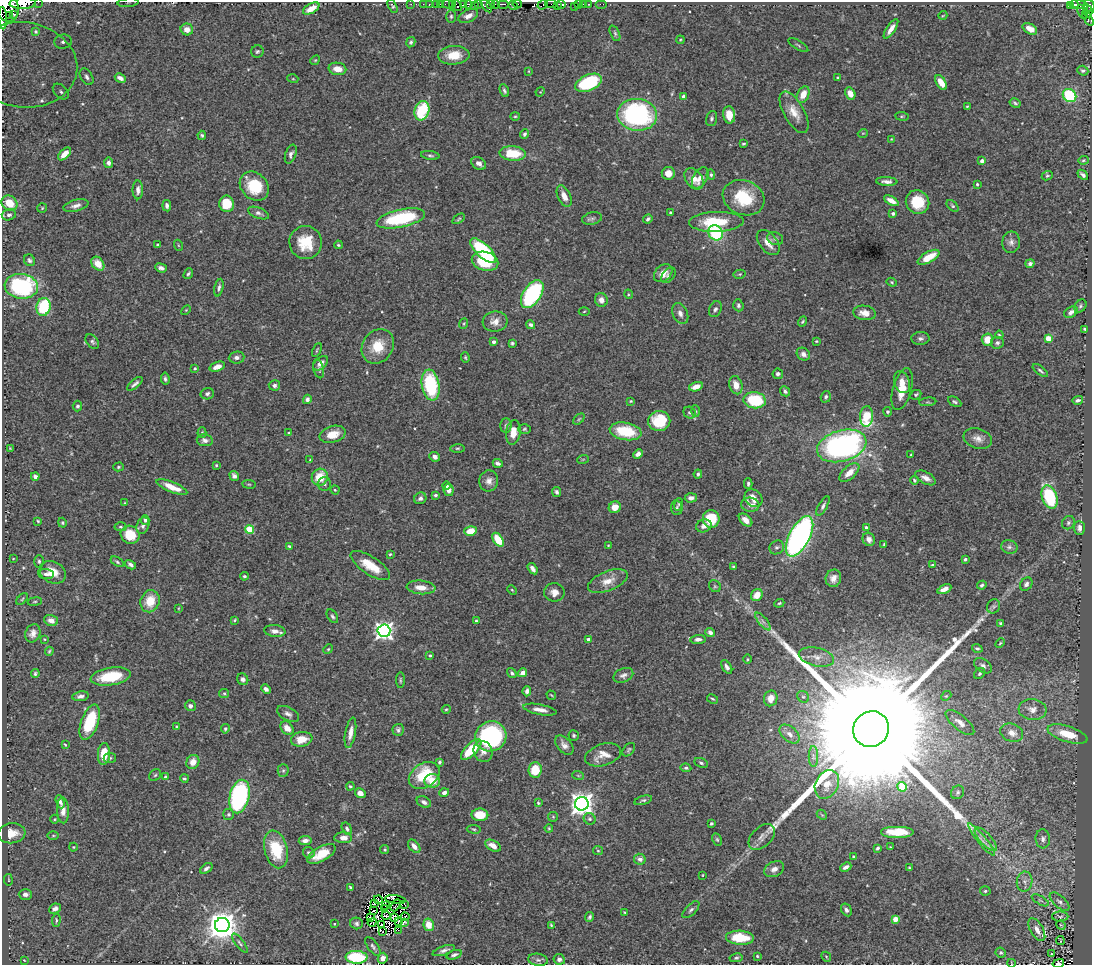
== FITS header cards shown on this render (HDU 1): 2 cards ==
NAXIS1  =                 1090
NAXIS2  =                  963

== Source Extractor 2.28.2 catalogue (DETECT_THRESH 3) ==
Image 1090 x 963 px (HDU 1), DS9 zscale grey, 1 PNG px = 1 image px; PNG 1094 x 967 px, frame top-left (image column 1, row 963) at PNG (2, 2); each listed source drawn as its Kron ellipse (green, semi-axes under 4 px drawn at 4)
Background 0.382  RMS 0.013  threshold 0.0397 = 3 sigma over >= 5 px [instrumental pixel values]
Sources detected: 506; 11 with non-positive FLUX_AUTO (blend fragments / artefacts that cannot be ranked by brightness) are neither listed nor drawn; the other 495 listed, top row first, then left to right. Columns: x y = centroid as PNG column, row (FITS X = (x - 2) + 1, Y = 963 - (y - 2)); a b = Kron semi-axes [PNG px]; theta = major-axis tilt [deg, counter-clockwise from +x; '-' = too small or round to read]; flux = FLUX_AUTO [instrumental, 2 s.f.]
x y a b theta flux
38 2 2 2 - 48
23 3 13 5 3 5200
128 3 10 4 5 2.1
411 4 2 2 - 8.9
423 4 2 2 - 10
429 4 2 2 - 11
436 4 2 2 - 11
440 4 2 2 - 13
448 4 6 3 -1 52
468 4 3 3 - 160
496 4 4 2 - 110
503 4 6 2 0 210
517 4 5 3 - 210
551 4 6 2 0 35
561 4 4 3 - 420
578 4 3 2 - 31
583 4 2 2 - 5.8
589 4 3 2 - 18
601 4 6 2 0 12
1079 4 9 3 -16 130
452 5 4 3 - 100
463 5 3 3 - 310
474 5 2 2 - 6
478 5 3 2 - 22
491 5 4 3 - 34
542 5 5 3 - 36
1074 5 4 3 - 140
392 6 7 4 -62 1.3
457 6 6 3 -54 580
486 6 8 4 -53 190
513 6 4 3 - 180
557 6 3 2 - 160
574 6 2 2 - 15
1071 6 3 3 - 59
1089 6 6 5 - 560
6 7 15 12 -64 5300
311 9 9 4 29 10
1088 11 7 3 -78 150
1082 12 7 3 -65 45
14 14 3 3 - 310
943 15 4 3 - 0.71
10 16 4 3 - 580
451 16 6 5 - 1.7
468 16 10 6 24 5.8
3 18 11 4 -87 1200
1088 18 9 3 -60 110
187 29 6 6 - 5.9
891 29 11 4 56 6
1030 29 8 5 -30 7.2
36 32 2 2 - 0.63
615 33 8 4 -65 1.7
680 40 4 3 - 0.83
63 42 9 7 14 4.5
411 42 5 4 - 1.8
798 45 11 2 -31 1.3
257 51 6 6 - 1.7
454 55 15 9 4 16
315 60 5 4 - 1
24 65 54 42 -8 200
338 69 9 6 -8 9.3
529 71 3 2 - 0.57
1083 71 6 4 -20 1.6
86 77 9 6 -59 3.6
120 78 5 3 - 3.2
838 78 3 3 - 1.3
293 79 5 3 - 0.93
941 82 8 5 -58 11
589 83 14 8 23 69
504 91 7 4 -69 1.9
61 92 9 6 -43 3.6
540 92 5 3 - 0.71
850 93 6 5 - 8.9
803 95 9 5 65 11
683 96 4 3 - 2
1069 96 7 6 - 67
1015 103 6 3 -31 1.5
967 106 3 2 - 0.78
422 111 10 7 72 47
794 112 23 10 -60 12
637 115 20 16 -8 140
729 115 9 6 -82 14
515 116 5 4 - 1.1
902 116 7 3 -7 1.1
711 119 8 5 73 2
863 133 5 3 - 0.7
524 134 5 4 - 1.9
202 135 4 4 - 1.5
891 139 3 3 - 0.64
743 144 3 2 - 1.1
513 153 13 7 -4 26
65 154 8 4 45 7.3
291 154 10 5 71 2.9
430 155 9 4 -8 1.9
1083 160 5 4 - 1.2
982 161 3 3 - 4.9
109 163 5 4 - 3.2
479 163 8 6 -34 4.4
668 173 6 6 - 6.9
711 175 5 4 - 1.4
1083 175 6 3 -41 2.6
1047 176 5 4 - 1.3
700 178 11 7 60 5.8
694 179 12 8 -54 9.4
887 181 11 4 -4 4
977 184 3 3 - 1
254 186 16 13 -45 33
138 190 9 5 -89 3.8
564 196 11 6 -65 6.5
744 198 21 17 -21 37
891 201 8 4 -30 7.7
917 202 12 11 - 30
9 203 8 7 - 17
227 204 8 7 - 26
76 206 13 5 15 4.5
167 206 6 4 -83 2.9
952 206 7 4 -45 1.4
42 208 5 5 - 1
258 213 11 5 -20 3
670 213 3 3 - 1.7
893 213 3 3 - 2.9
9 215 7 5 14 2.4
401 218 24 9 12 67
592 218 10 6 13 2.4
459 219 7 3 34 1.2
648 219 5 3 - 1.8
716 222 27 10 2 34
716 233 8 7 - 63
775 239 8 6 -23 2.6
1011 242 11 8 87 4.2
306 243 16 16 - 26
768 243 14 8 -51 8.8
158 245 3 3 - 1.7
178 245 6 3 -71 0.84
338 245 4 3 - 1.2
483 251 16 6 -43 85
928 257 12 5 29 20
29 260 6 5 - 2
485 261 13 9 -15 38
1030 263 5 4 - 2.6
98 264 8 5 -51 11
161 268 6 4 -21 3.3
663 273 10 7 42 7.4
188 274 6 4 50 1.5
740 274 6 4 11 1.2
668 275 9 6 48 2.6
892 282 5 4 - 1.1
21 286 17 12 -8 120
219 288 9 4 77 2.2
532 294 16 9 57 110
628 294 5 3 - 0.83
601 300 7 6 - 4.6
738 305 6 5 - 1.9
1080 306 7 5 50 1.7
43 307 9 7 80 58
715 309 8 6 65 2.5
186 310 6 3 45 0.95
584 311 5 3 - 0.82
1071 312 7 5 31 2.9
865 313 11 7 -9 8.7
680 314 11 7 -64 4.5
495 322 12 10 6 8
802 322 5 3 - 1.2
464 324 5 3 - 0.97
531 325 4 4 - 2.4
1084 329 3 2 - 0.92
999 335 4 3 - 1
920 338 9 6 2 2.9
1048 338 4 4 - 20
987 340 6 6 - 13
816 341 3 3 - 0.92
92 342 8 5 -51 2.1
493 342 3 3 - 3.5
512 343 3 3 - 1.4
997 343 6 6 - 2.3
378 346 18 15 55 21
317 350 7 2 65 1
803 354 7 6 - 3.6
237 357 8 6 6 3.2
465 357 5 4 - 1.2
321 363 9 5 44 5
217 367 8 4 20 5.9
195 368 3 3 - 1.1
319 369 9 5 -76 2.2
1040 371 9 3 -38 1.7
778 374 5 5 - 2.2
165 379 6 3 -84 1.8
902 382 11 7 -69 7.1
135 384 9 3 40 2.7
274 385 5 5 - 2.5
430 385 15 8 -81 67
736 385 9 6 -72 9.2
696 387 7 4 17 7.3
902 389 21 9 74 16
785 391 5 4 - 2.2
207 394 7 5 14 2.4
916 395 6 4 28 1.3
826 397 6 5 - 1.8
307 399 5 4 - 2.9
755 400 11 8 -8 48
1078 400 5 4 - 2.2
631 401 3 3 - 0.86
928 402 8 3 5 1.4
955 402 7 4 -29 1.6
77 406 5 5 - 1.8
695 411 5 4 - 1.1
888 412 5 4 - 1.7
690 413 6 5 - 1.9
867 416 10 6 87 48
579 419 6 4 45 1.2
659 421 11 10 - 35
506 425 7 5 88 2.1
524 429 6 5 - 1.3
625 431 16 8 -10 34
513 432 12 7 82 10
202 433 5 4 - 1
289 433 4 3 - 0.91
333 434 13 8 16 14
978 438 14 10 -18 6.7
205 440 8 5 -9 3.3
842 446 25 15 16 260
10 448 4 3 - 0.72
457 448 7 3 0 1.2
638 454 5 4 - 4.1
911 455 4 3 - 1.1
435 457 5 4 - 2.8
583 459 6 3 19 0.93
310 460 4 3 - 0.78
498 463 5 3 - 2.4
216 465 4 4 - 1.1
118 467 5 4 - 1.1
849 473 12 6 41 9.8
698 474 4 3 - 1.4
35 476 4 4 - 3.3
234 476 5 4 - 2.7
320 477 8 8 - 20
926 478 11 6 -29 5.8
914 480 4 3 - 1.3
489 481 10 9 - 5.7
249 484 7 3 -8 1
325 484 7 6 - 1.9
748 484 5 3 - 1.5
446 486 4 3 - 1.5
172 487 16 5 -22 14
335 490 4 4 - 1.1
449 490 6 5 - 5
557 492 5 4 - 2.1
435 495 3 3 - 1.5
1050 497 12 7 -69 66
420 498 6 5 - 3
691 498 6 4 4 3.4
753 498 10 8 -42 12
125 503 4 2 - 0.59
679 504 6 4 73 1.2
750 505 9 7 -5 4.4
823 506 11 4 60 2.4
615 507 6 5 - 8.9
677 508 7 5 -82 1.7
711 519 9 8 - 32
145 520 5 4 - 2
746 520 8 5 -43 7.3
38 521 4 3 - 0.91
62 523 5 4 - 1.2
1068 523 7 6 - 2
143 526 8 6 67 2.9
704 526 8 6 17 3.8
120 527 6 4 -3 1.3
866 528 4 3 - 2.4
1079 528 7 5 -85 3.4
249 529 4 4 - 34
470 531 6 4 16 13
130 535 10 8 -37 22
800 536 22 10 63 290
869 539 7 6 - 4.8
498 540 8 4 -55 27
884 544 3 3 - 1.1
608 545 3 2 - 0.56
289 546 4 4 - 0.97
777 547 7 6 - 2.3
1009 547 8 6 -14 2.8
390 554 4 4 - 1
13 559 3 2 - 0.55
965 559 3 3 - 1.9
39 561 6 5 - 1.6
117 562 7 4 -32 1.5
130 565 6 4 -29 2.4
932 565 4 3 - 1.3
370 566 23 9 -33 19
733 566 4 4 - 1.2
533 569 6 4 -54 3.6
53 572 14 10 -28 14
46 574 8 5 -5 3.2
244 576 4 3 - 1.4
833 578 9 7 76 5.9
608 581 21 9 21 11
1026 584 7 5 52 2.9
982 585 4 3 - 1.6
715 586 6 5 - 1.4
421 587 14 7 -5 9.5
944 589 7 4 27 5.5
512 590 5 3 - 0.99
554 592 10 9 - 6.2
757 595 6 5 - 11
22 599 7 4 46 1.3
150 601 11 9 71 19
35 602 7 3 8 1.2
779 603 5 4 - 1.1
993 606 7 6 - 2.2
179 608 4 2 - 0.63
332 616 7 5 -57 1.8
51 620 7 5 -18 5.2
235 620 3 2 - 1.1
476 621 4 3 - 1.2
763 621 11 3 -50 2.4
1001 623 4 3 - 1.9
275 631 10 6 -7 5.6
384 631 6 6 - 430
710 632 5 4 - 3.1
33 633 9 7 66 5.2
44 639 3 2 - 0.8
588 639 3 3 - 4.8
698 639 7 4 4 3.3
1000 643 5 3 - 1.1
977 648 5 4 - 1.6
328 649 5 4 - 1.1
49 651 4 3 - 1
430 655 4 3 - 1.3
816 657 18 9 -12 9
748 659 5 3 - 1
983 666 10 6 -34 3.3
727 667 8 4 -58 2.9
512 673 5 4 - 2
523 673 4 4 - 6.1
35 674 4 4 - 1.7
979 674 6 4 47 1.5
623 675 10 7 24 3.4
111 676 20 8 9 35
243 679 6 5 - 2.6
400 680 8 3 -90 1.2
266 689 5 4 - 3
527 691 5 4 - 2.8
224 693 5 4 - 1.2
551 695 5 2 - 0.75
80 696 8 5 9 3
946 696 5 4 - 1.1
803 697 6 5 - 2.1
771 698 8 6 77 9.3
712 699 6 3 -27 1.1
190 706 5 5 - 2.9
446 709 4 3 - 1.1
540 710 17 5 -11 6.4
1033 710 14 10 -5 8.2
288 714 12 6 -27 3.8
90 722 18 8 71 47
960 723 18 7 -40 6.4
177 727 4 3 - 1.1
287 728 7 5 -46 6.9
225 729 5 4 - 1.3
871 729 18 17 - 130000
398 730 6 5 - 2
350 733 15 5 80 7
1012 733 11 9 -19 7.6
790 734 11 7 -41 4.9
1067 734 21 8 -17 24
574 735 5 5 - 1.4
491 736 16 15 - 130
302 739 11 7 10 15
65 745 4 2 - 0.94
564 745 11 7 -48 4.7
471 750 13 6 45 31
629 750 8 5 50 1.6
483 752 11 9 -67 6.8
104 754 11 6 87 19
603 755 18 10 17 11
813 757 10 5 -89 3.3
110 758 6 5 - 1.5
193 762 7 6 - 8.9
440 762 4 3 - 1.4
701 763 7 4 -24 1.8
686 768 5 4 - 1.6
535 770 8 6 84 22
283 771 6 5 - 1.7
155 775 6 5 - 1.4
424 775 17 12 34 38
578 775 6 3 -20 0.98
166 777 4 4 - 2.7
184 778 4 4 - 1.4
432 781 8 7 - 13
827 784 15 11 62 13
350 786 4 4 - 1.2
902 787 5 4 - 27
958 792 7 6 - 2.1
360 793 5 4 - 6.5
444 793 5 4 - 3.5
239 796 17 9 77 140
643 800 9 4 15 1.8
60 802 7 4 -70 2.8
424 802 7 5 -31 3.5
538 803 3 3 - 1.1
582 804 7 6 - 860
63 810 13 6 -87 6.7
228 814 5 5 - 1.8
480 815 8 6 -2 18
822 815 6 4 -43 1.1
553 817 5 5 - 1
55 819 4 3 - 0.72
590 819 6 5 - 1.7
711 824 4 3 - 1.2
549 828 4 3 - 0.88
347 829 7 4 -59 2
474 829 7 3 -9 1.2
897 832 17 6 0 20
12 833 13 10 7 10
53 836 5 3 - 0.98
762 837 15 10 44 6.9
343 838 9 5 -1 6.2
717 839 6 4 -62 1.4
986 839 15 5 -47 5.7
1043 839 9 7 -84 3.9
982 840 20 4 -50 5.8
305 841 6 4 9 4.1
414 846 7 5 -50 5.7
493 846 8 5 -29 7.4
73 847 4 4 - 0.77
891 847 3 2 - 0.53
878 848 4 3 - 1.5
276 849 19 11 -76 38
385 850 4 4 - 1.2
598 851 5 4 - 1.1
309 853 6 5 - 2.1
321 854 15 7 29 19
854 857 3 3 - 2.2
640 859 6 5 - 5
846 867 6 3 25 3.6
206 868 7 4 36 2.4
909 868 4 3 - 1
774 869 10 7 27 5.2
702 875 3 2 - 0.6
8 880 6 3 -81 0.69
1025 882 10 7 82 5
350 887 4 3 - 1.1
985 891 5 4 - 1.5
25 894 6 5 - 3.5
378 900 4 3 - 1.5
395 900 10 3 -7 1.4
1040 900 9 4 -30 2
1060 902 12 6 -41 3.3
374 904 3 2 - 0.42
405 904 3 2 - 0.54
385 905 2 2 - 0.69
396 905 6 2 60 0.49
384 908 2 2 - 0.097
55 909 6 5 - 3.7
373 910 2 2 - 1.4
691 910 11 5 45 2.7
846 910 7 5 -59 2.6
625 912 4 2 - 0.87
386 915 4 3 - 0.16
405 917 4 2 - 1.7
590 917 5 4 - 1.8
1060 917 8 5 1 1.8
370 918 2 2 - 0.46
395 918 4 3 - 0.24
895 919 4 4 - 18
56 920 6 3 85 1.3
372 922 4 2 - 0.051
398 922 3 2 - 1.4
356 923 6 6 - 2.1
404 923 4 2 - 1.1
334 924 3 2 - 0.58
381 924 3 2 - 1.4
222 925 7 7 - 1700
429 925 6 5 - 12
551 925 3 2 - 0.87
1061 925 5 4 - 1
398 930 2 2 - 58
1037 930 13 6 -60 6.6
383 932 2 2 - 0.094
740 938 14 7 -3 30
1060 940 4 2 - 0.6
240 943 11 4 -52 1.9
373 946 11 5 -54 2.5
444 950 11 4 19 3.3
1001 953 5 5 - 1.4
1051 954 3 2 - 2.1
454 955 8 4 21 2.3
757 956 3 3 - 0.89
356 957 11 6 -2 63
826 957 5 3 - 0.86
383 958 5 4 - 5.7
736 958 6 4 10 1.5
559 959 6 5 - 2.7
24 960 3 2 - 0.59
538 960 10 6 -9 2.6
1011 963 4 2 - 0.58
1058 963 6 3 14 1.9
At the frame edge (FLAGS 8, measured only in part): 12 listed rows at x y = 38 2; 23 3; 128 3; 1089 6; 6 7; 3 18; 1088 18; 24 65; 356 957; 383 958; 1011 963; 1058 963
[11 non-positive-flux detections neither listed nor drawn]